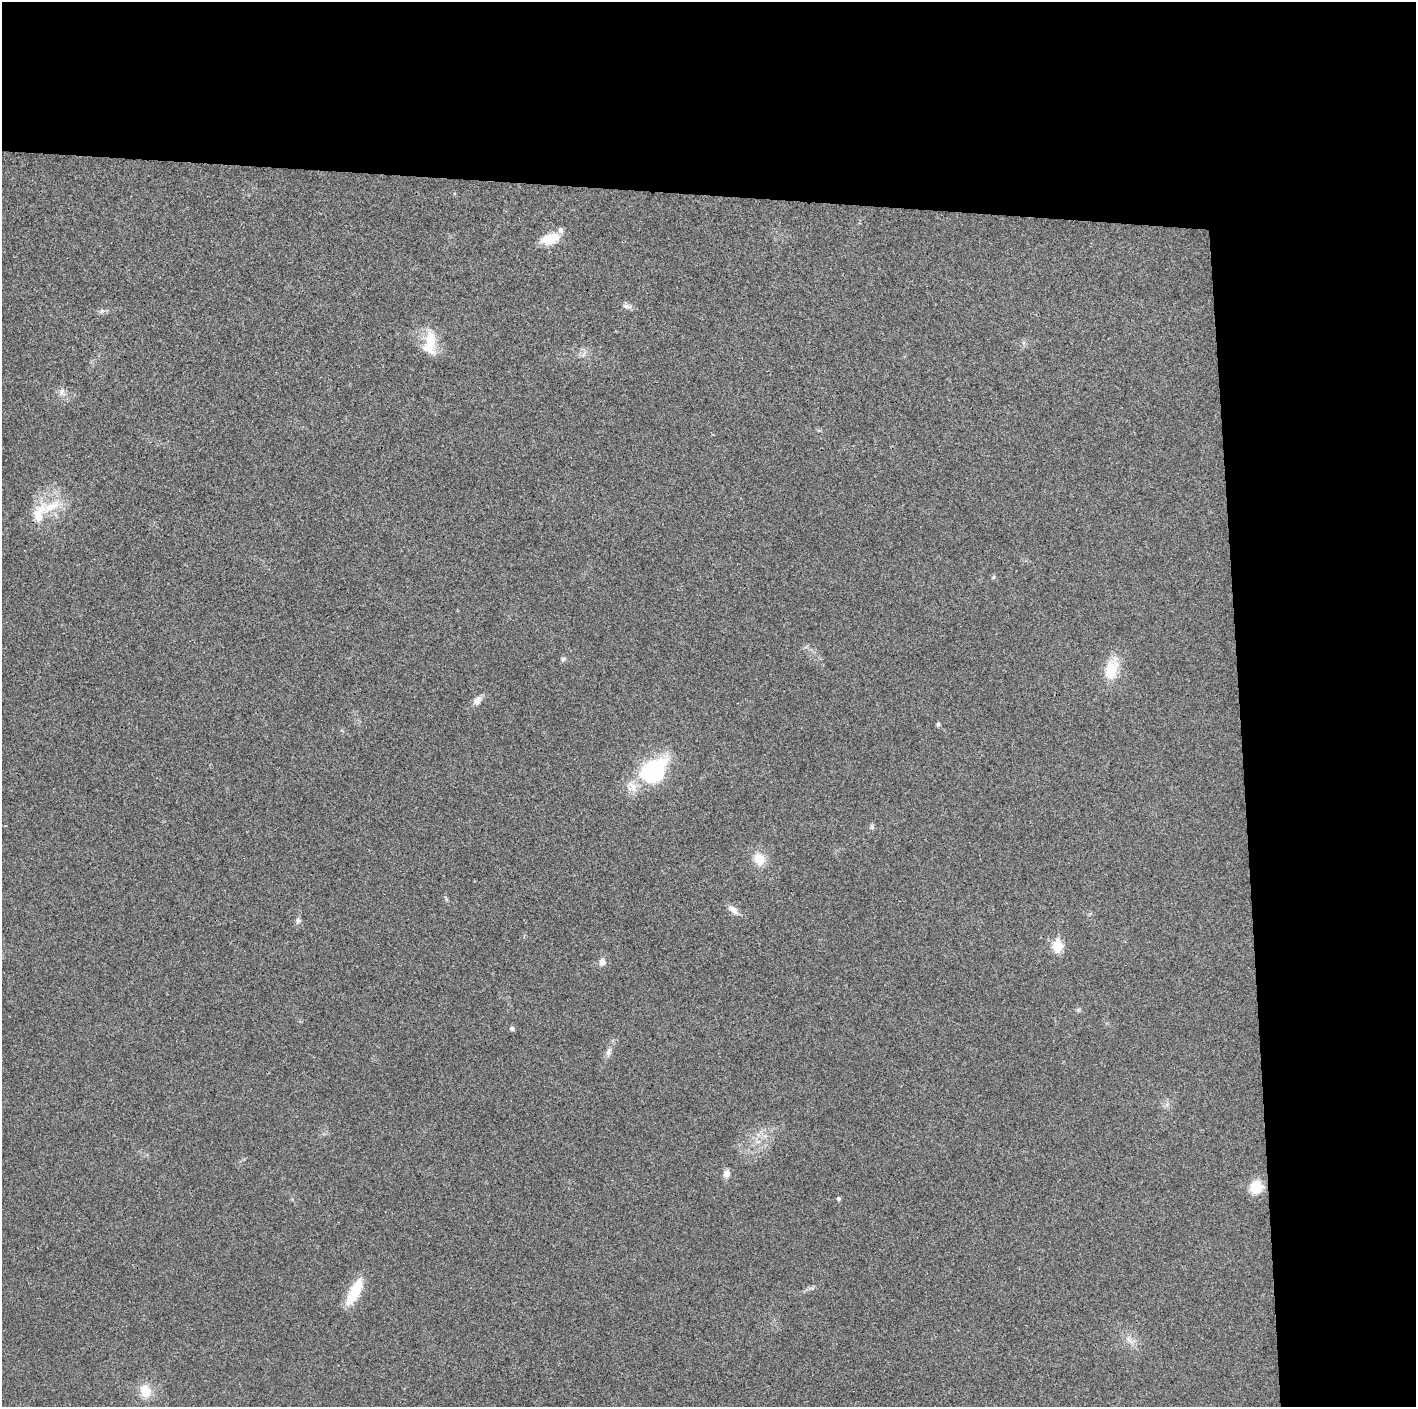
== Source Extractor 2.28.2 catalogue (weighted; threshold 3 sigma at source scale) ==
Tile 3 of 3 x 3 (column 3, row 1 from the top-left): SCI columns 2829-4242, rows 2817-4221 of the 4242 x 4224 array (HDU 1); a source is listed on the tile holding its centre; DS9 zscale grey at full resolution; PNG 1418 x 1409 px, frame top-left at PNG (2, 2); no overlay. Shown black and unused: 24% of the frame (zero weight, under 3 of 4 exposures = <1% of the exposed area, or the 3 px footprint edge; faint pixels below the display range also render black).
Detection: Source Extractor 2.28.2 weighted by HDU 2 'WHT'; one run over the whole footprint, this tile lists its part. Background 0.0231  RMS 0.0056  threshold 0.0254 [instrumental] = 3 sigma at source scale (4.5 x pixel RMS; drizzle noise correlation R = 1.50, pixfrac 1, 0.05/0.05 arcsec/px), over >= 5 px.
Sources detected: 32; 3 inside a brighter listed object's ellipse — not listed separately; the other 29 listed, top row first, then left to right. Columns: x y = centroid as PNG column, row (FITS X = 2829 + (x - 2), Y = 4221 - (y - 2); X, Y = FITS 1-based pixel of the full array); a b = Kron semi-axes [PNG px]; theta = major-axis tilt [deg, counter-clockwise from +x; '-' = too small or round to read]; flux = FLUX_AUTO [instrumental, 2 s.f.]
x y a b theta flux
550 239 22 12 18 12
627 306 13 6 -13 2.4
102 311 9 6 28 1.6
430 343 32 16 86 16
584 354 11 4 59 2
62 392 11 9 -72 3.2
39 514 35 17 67 17
993 577 6 5 - 0.82
563 659 7 6 - 1.2
1112 669 32 17 73 16
477 700 13 8 50 3.5
938 724 5 4 - 1.2
653 771 29 20 39 64
872 827 8 6 -78 1.1
759 859 13 11 -60 11
733 910 16 8 -39 3.9
298 920 8 6 75 1.7
1058 945 7 5 89 34
602 962 8 8 - 3.4
1078 1010 6 5 - 0.95
512 1028 6 5 - 1.4
608 1052 14 6 72 2.9
758 1142 7 4 1 1.5
726 1174 11 8 78 3.1
1256 1187 15 14 - 11
839 1199 5 5 - 1.3
355 1291 34 11 62 18
1129 1340 17 6 -45 3.9
145 1391 15 11 -75 11